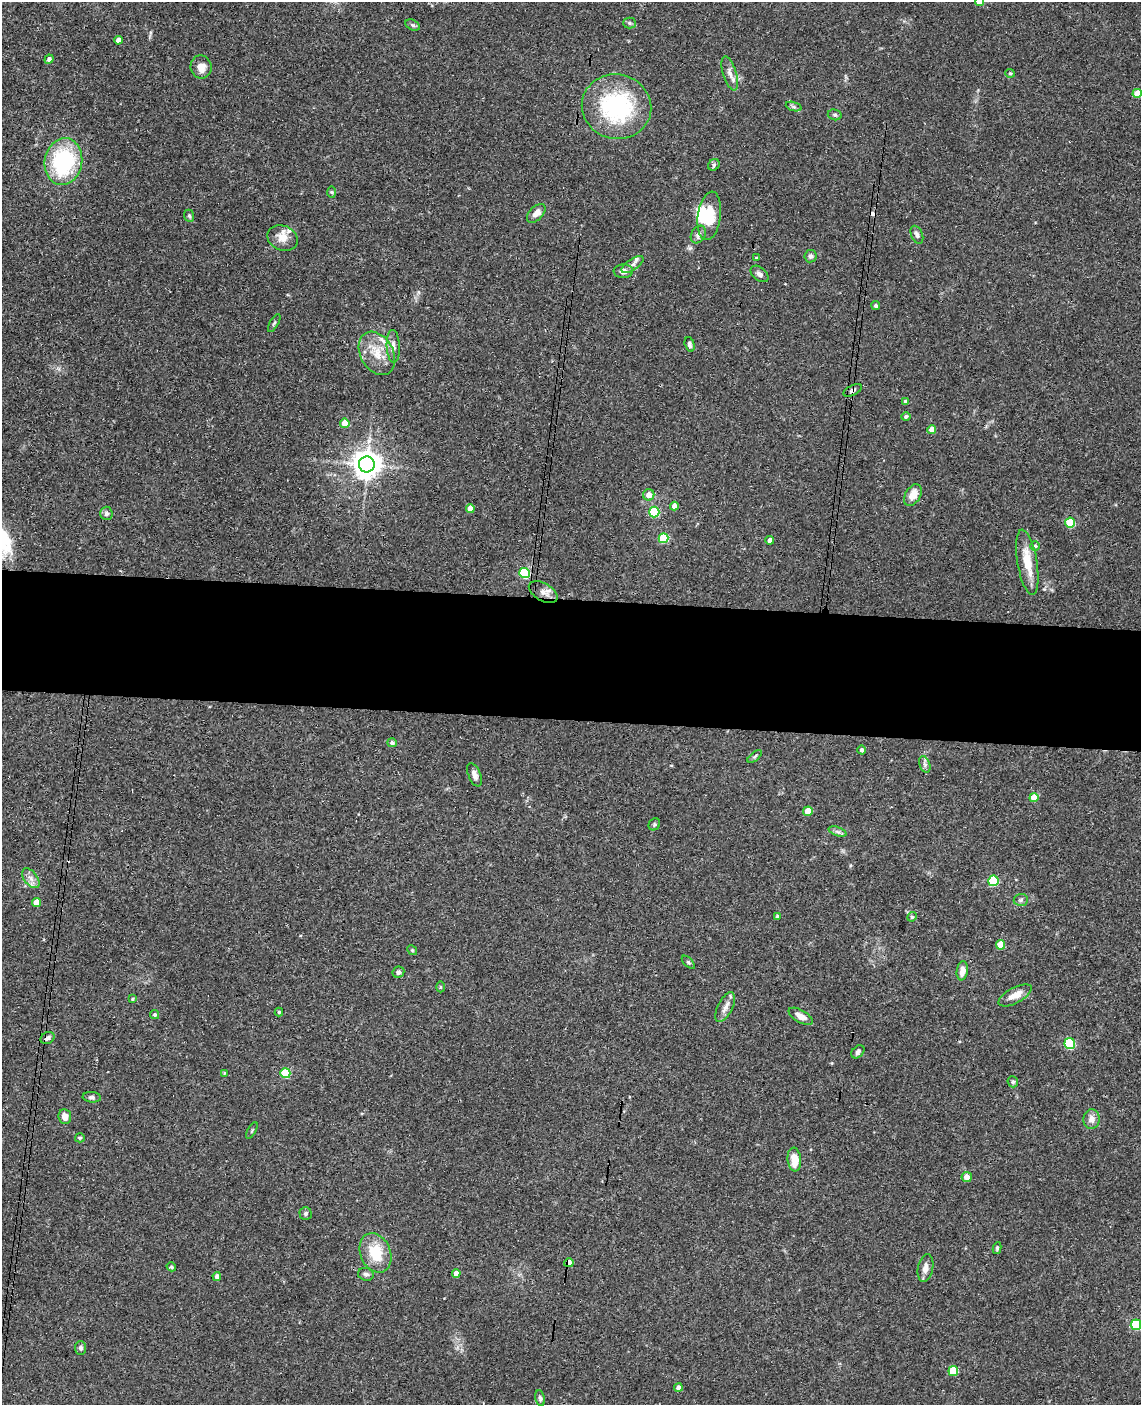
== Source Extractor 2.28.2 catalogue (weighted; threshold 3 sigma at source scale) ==
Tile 7 of 4 x 3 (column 3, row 2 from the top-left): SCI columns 2290-3428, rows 1569-2971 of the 4579 x 4650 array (HDU 1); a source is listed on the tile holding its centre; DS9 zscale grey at full resolution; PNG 1143 x 1407 px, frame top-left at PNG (2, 2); each listed source drawn as its Kron ellipse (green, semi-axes under 4 px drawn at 4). Shown black and unused: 9% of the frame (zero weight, under 3 of 4 exposures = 6% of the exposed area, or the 3 px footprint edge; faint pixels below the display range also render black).
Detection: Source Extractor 2.28.2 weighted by HDU 2 'WHT'; one run over the whole footprint, this tile lists its part. Background 0.062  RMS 0.0055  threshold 0.0245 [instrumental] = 3 sigma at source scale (4.5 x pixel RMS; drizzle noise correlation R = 1.50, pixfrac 1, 0.05/0.05 arcsec/px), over >= 5 px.
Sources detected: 113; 1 inside a brighter object's white glare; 3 cosmic-ray / hot-pixel residue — neither listed nor drawn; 5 inside a brighter listed object's ellipse — not listed separately; the other 104 listed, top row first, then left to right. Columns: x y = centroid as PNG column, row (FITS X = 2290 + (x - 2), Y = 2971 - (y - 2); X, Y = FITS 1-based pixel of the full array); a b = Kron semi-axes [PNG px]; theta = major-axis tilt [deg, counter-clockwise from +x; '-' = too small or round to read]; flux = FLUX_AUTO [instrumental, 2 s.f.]
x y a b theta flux
979 2 4 4 - 6.1
629 23 6 5 - 1.1
413 25 8 5 -26 1
118 40 4 4 - 3.7
49 59 5 4 - 1.8
201 67 11 10 - 5.3
730 73 18 7 -72 3.8
1010 73 5 4 - 0.66
1137 93 4 4 - 7.4
616 107 35 32 -14 63
794 107 8 3 -19 1
835 115 7 5 -15 1.2
63 161 23 18 80 58
714 165 6 5 - 1.1
332 192 6 4 -88 0.68
536 213 11 6 45 4.2
189 216 6 5 - 0.87
709 216 24 11 82 14
698 235 9 6 57 2.1
917 235 9 5 -67 1.8
283 238 16 12 -25 5.5
810 256 6 6 - 1.8
756 258 4 3 - 0.49
633 265 13 5 35 2.1
623 271 10 7 3 2.9
759 274 10 6 -39 2.2
876 306 4 4 - 0.91
274 323 10 3 60 0.89
690 344 7 5 -74 1.2
393 346 16 6 -88 3.3
377 353 23 16 -60 12
853 390 10 5 28 1.4
906 402 4 4 - 2.3
906 417 4 4 - 1.4
345 423 5 4 - 7.6
932 429 4 4 - 6.2
367 465 8 8 - 710
649 495 5 5 - 4.8
913 495 12 7 59 6.4
674 506 4 4 - 3.7
470 508 4 4 - 6
654 512 5 5 - 34
106 513 6 6 - 1.7
1070 523 5 5 - 21
664 538 5 5 - 28
770 540 4 4 - 3
1035 546 5 4 - 0.94
1027 562 33 10 -81 12
524 573 5 5 - 39
543 592 16 8 -30 3.4
392 743 5 4 - 1.1
861 750 4 4 - 1.5
755 756 8 4 39 0.91
925 764 9 5 -70 1.5
474 775 12 6 -68 2.7
1034 798 5 4 - 8.5
808 811 4 4 - 10
654 824 6 5 - 0.96
838 832 9 4 -19 1.4
31 878 11 6 -52 2.8
993 881 5 5 - 37
1021 900 7 6 - 1.3
36 902 4 4 - 7.2
777 917 4 3 - 1.9
912 917 5 4 - 0.66
1001 945 5 4 - 11
412 950 5 4 - 0.69
688 962 8 4 -45 1
962 971 10 5 82 4.5
398 972 6 5 - 1.4
440 987 5 3 - 0.59
1015 995 18 7 28 5.7
132 999 4 3 - 0.68
725 1007 16 7 63 3.6
279 1012 4 4 - 0.8
155 1015 5 4 - 0.99
801 1016 13 6 -30 4.3
47 1038 7 5 31 1.7
1070 1044 5 5 - 39
858 1052 7 5 45 1.4
224 1073 4 3 - 0.48
285 1073 5 5 - 25
1013 1082 5 5 - 1
92 1097 9 5 -5 1.5
65 1117 7 6 - 3.6
1091 1119 10 8 87 3.4
252 1130 9 3 61 0.65
80 1138 5 4 - 0.59
794 1159 12 6 -84 8.9
967 1177 5 5 - 4
305 1213 6 6 - 1.1
997 1248 6 4 81 0.83
375 1253 20 15 -67 16
569 1263 5 4 - 4
171 1267 5 4 - 0.9
925 1268 14 7 80 3.2
456 1273 4 4 - 4.8
366 1274 8 6 -14 1.6
217 1276 4 4 - 2.5
1136 1325 5 5 - 32
81 1348 7 5 -88 1.2
953 1371 5 5 - 14
678 1388 4 4 - 2.5
540 1398 8 5 -80 1.3
Overlapping masked pixels (flux is a lower limit): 3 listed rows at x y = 853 390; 47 1038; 569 1263
Isophote crosses this tile's border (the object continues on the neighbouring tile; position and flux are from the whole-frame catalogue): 1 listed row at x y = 979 2